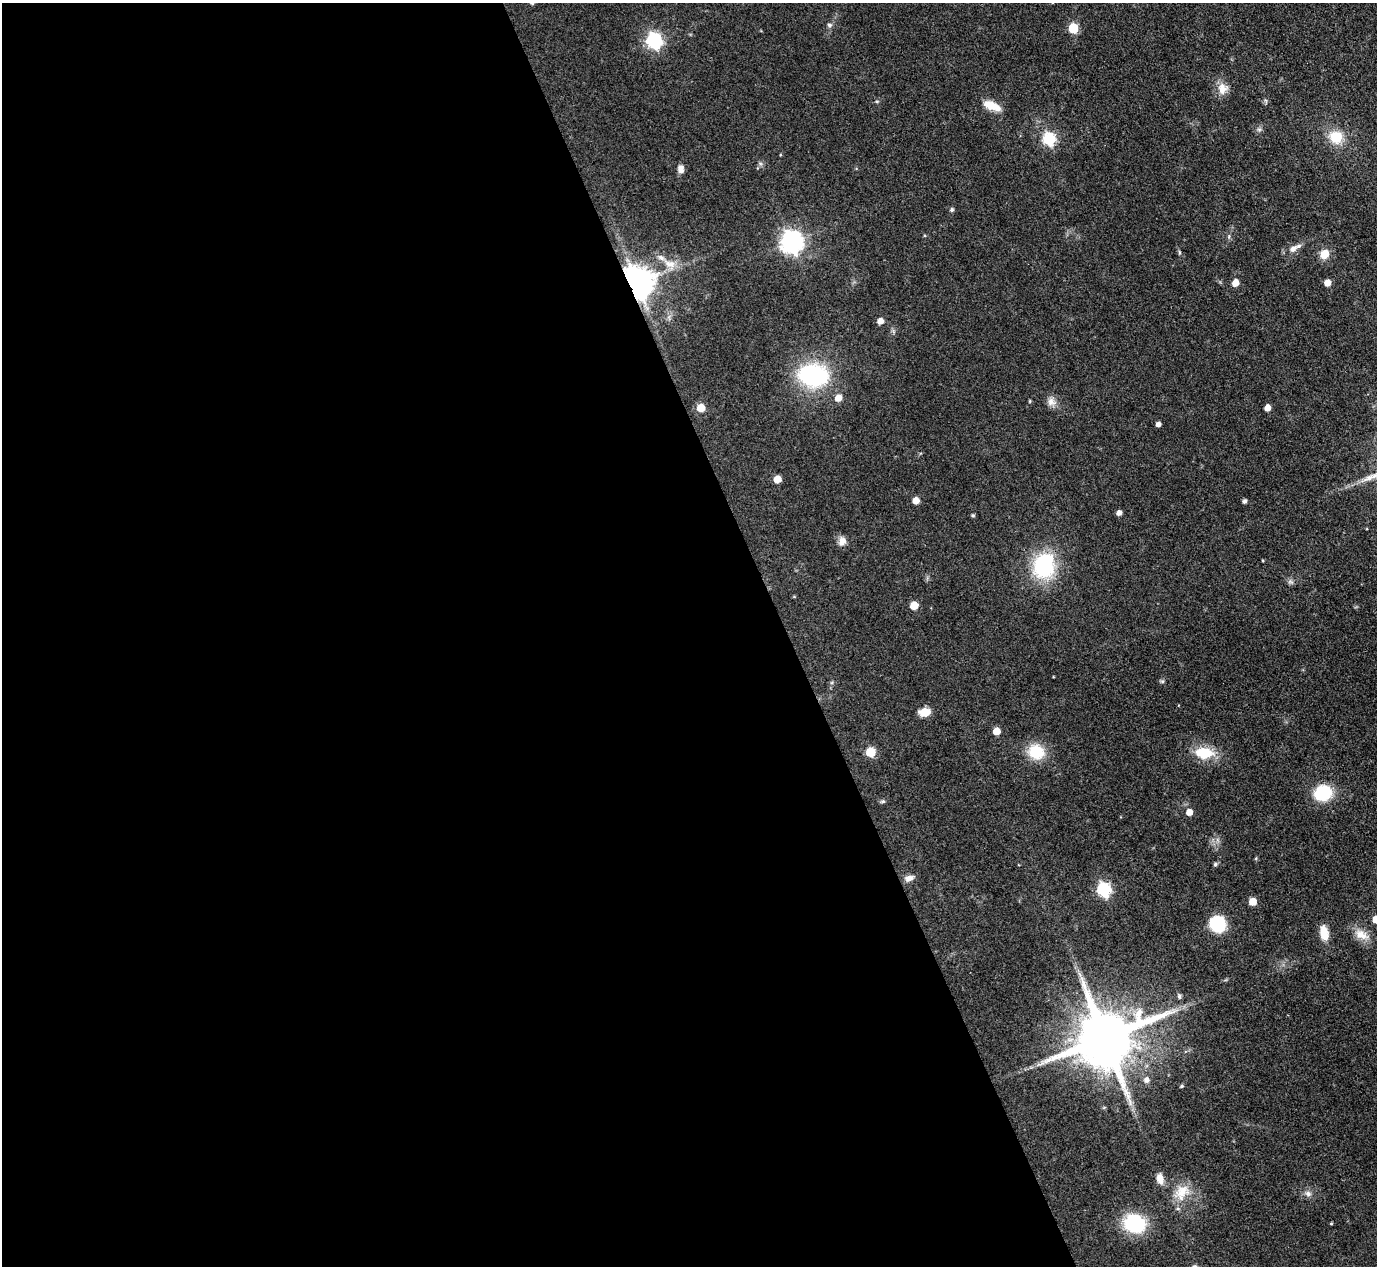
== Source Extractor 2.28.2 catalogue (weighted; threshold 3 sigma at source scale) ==
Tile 9 of 4 x 4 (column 1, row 3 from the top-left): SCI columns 1-1375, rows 1547-2810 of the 5500 x 5490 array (HDU 1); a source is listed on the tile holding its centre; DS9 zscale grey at full resolution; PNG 1379 x 1268 px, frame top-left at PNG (2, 3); no overlay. Shown black and unused: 57% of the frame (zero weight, under 3 of 4 exposures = <1% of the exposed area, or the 3 px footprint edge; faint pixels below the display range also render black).
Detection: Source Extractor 2.28.2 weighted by HDU 2 'WHT'; one run over the whole footprint, this tile lists its part. Background 0.042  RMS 0.0051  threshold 0.0229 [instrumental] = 3 sigma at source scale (4.5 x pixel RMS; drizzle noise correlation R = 1.50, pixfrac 1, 0.05/0.05 arcsec/px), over >= 5 px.
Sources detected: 65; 1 inside a brighter listed object's ellipse — not listed separately; the other 64 listed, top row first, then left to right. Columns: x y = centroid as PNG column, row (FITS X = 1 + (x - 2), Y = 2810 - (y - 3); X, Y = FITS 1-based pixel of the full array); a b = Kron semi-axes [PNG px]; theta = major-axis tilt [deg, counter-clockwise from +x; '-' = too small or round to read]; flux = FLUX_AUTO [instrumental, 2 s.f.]
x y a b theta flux
829 25 7 5 -2 1.2
1073 28 6 5 - 24
654 41 7 6 - 130
1222 89 15 12 -82 5.9
992 106 22 9 -21 8.1
1259 129 7 4 0 1
1336 137 17 15 -22 12
1049 139 6 6 - 62
681 169 9 7 -86 2.9
952 210 5 5 - 1
1229 236 6 4 73 0.76
792 242 9 8 - 360
1293 249 13 8 38 3.5
1179 252 6 4 -89 0.66
1324 254 9 9 - 7.2
670 264 21 12 -36 7.4
637 283 9 8 - 1000
1235 283 5 5 - 6.5
1327 283 5 5 - 5.1
880 321 5 5 - 3.8
813 375 25 18 -8 72
838 398 6 5 - 6
1030 401 4 4 - 0.48
1051 402 13 11 -31 3.6
701 408 5 5 - 12
1267 408 5 5 - 5.1
1158 424 4 4 - 2.2
777 479 5 5 - 7.6
916 501 5 5 - 5.7
1244 501 4 4 - 1.4
1119 513 5 5 - 2.3
973 515 5 4 - 0.75
842 541 12 9 78 3.3
1044 566 25 20 72 45
1290 581 9 6 -17 1.4
914 605 5 5 - 11
1162 681 6 5 - 0.83
924 712 12 8 7 6.9
996 731 5 5 - 7.4
870 752 6 6 - 21
1036 752 16 14 -21 18
1204 753 24 13 -4 15
1323 793 14 12 28 30
883 801 7 4 6 0.89
1189 812 5 5 - 5.2
1256 858 5 3 - 0.51
1215 864 5 5 - 0.95
909 878 12 8 21 3.1
1104 890 7 6 - 89
1253 902 5 5 - 8.8
1376 919 5 5 - 11
1218 924 13 12 - 31
1324 933 15 9 -79 7.9
1362 935 22 12 -30 6.6
1179 996 8 5 -80 1.1
1105 1038 17 15 27 4400
1146 1080 7 7 - 2.5
1181 1086 6 4 27 0.75
1104 1107 6 3 20 0.54
1160 1179 13 8 -77 4.8
1181 1192 26 18 48 12
1308 1193 9 8 - 2.3
1134 1223 22 19 -24 32
1331 1223 4 3 - 0.49
Overlapping masked pixels (flux is a lower limit): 1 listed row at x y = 637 283
Isophote crosses this tile's border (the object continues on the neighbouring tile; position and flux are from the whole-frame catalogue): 1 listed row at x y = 1376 919